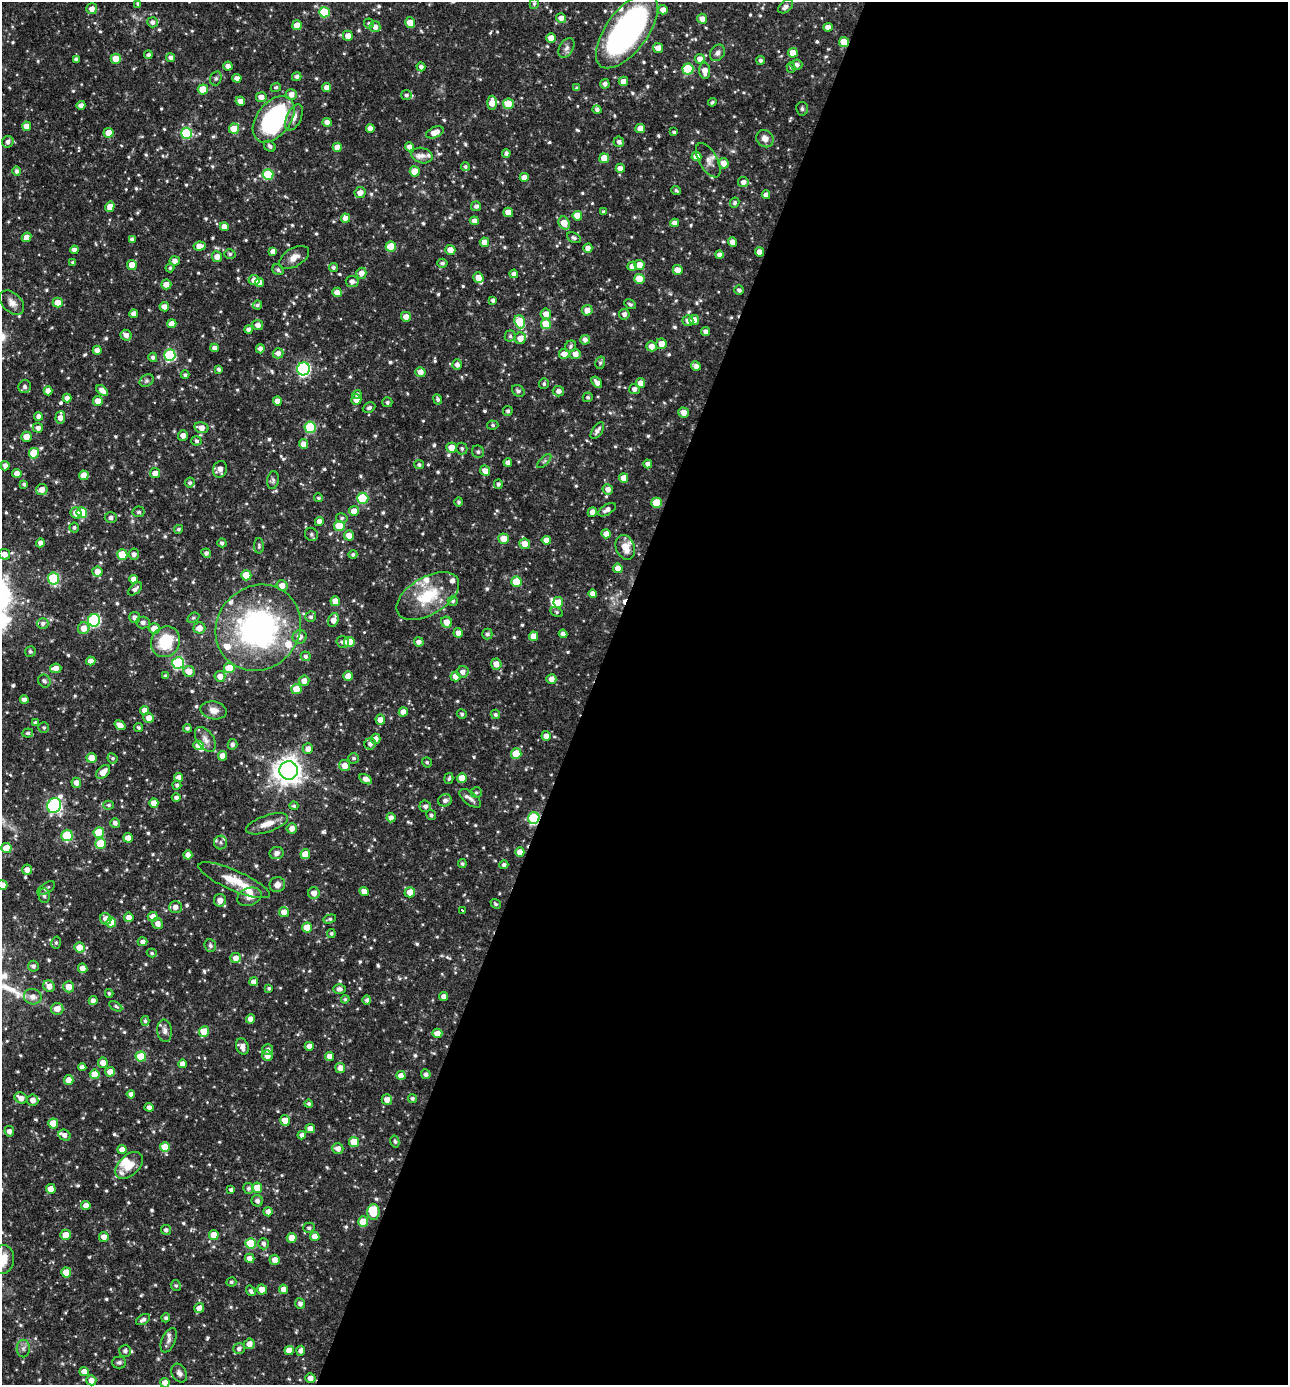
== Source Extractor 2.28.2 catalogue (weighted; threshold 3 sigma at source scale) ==
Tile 12 of 4 x 4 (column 4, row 3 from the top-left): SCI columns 4128-5413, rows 1385-2767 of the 5550 x 5536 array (HDU 1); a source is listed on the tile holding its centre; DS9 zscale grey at full resolution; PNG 1290 x 1387 px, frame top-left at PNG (2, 2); each listed source drawn as its Kron ellipse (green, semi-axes under 4 px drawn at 4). Shown black and unused: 54% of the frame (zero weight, under 3 of 4 exposures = <1% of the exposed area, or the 3 px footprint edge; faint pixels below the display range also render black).
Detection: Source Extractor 2.28.2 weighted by HDU 2 'WHT'; one run over the whole footprint, this tile lists its part. Background 0.0652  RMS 0.0036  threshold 0.0161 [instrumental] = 3 sigma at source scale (4.5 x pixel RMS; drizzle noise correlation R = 1.50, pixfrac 1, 0.05/0.05 arcsec/px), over >= 5 px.
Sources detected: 757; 1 too faint to see at this stretch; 3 inside a brighter object's white glare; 2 cosmic-ray / hot-pixel residue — neither listed nor drawn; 21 inside a brighter listed object's ellipse — not listed separately; of the other 730, all 500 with FLUX_AUTO >= 0.61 (the completeness limit of this list) listed and drawn (230 fainter detections not listed), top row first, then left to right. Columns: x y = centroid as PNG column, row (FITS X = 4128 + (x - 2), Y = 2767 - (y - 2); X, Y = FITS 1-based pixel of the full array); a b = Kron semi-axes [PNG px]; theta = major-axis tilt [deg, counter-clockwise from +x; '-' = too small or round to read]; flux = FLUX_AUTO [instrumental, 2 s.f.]
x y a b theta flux
138 4 4 4 - 0.69
534 4 5 4 - 0.61
786 7 8 5 37 1.5
92 9 5 5 - 2.2
663 10 5 4 - 2.4
324 12 5 5 - 15
561 18 5 5 - 2
702 19 5 5 - 2.3
153 22 5 5 - 1.2
369 23 5 5 - 0.81
410 23 5 4 - 4
297 25 5 5 - 4.1
375 27 5 5 - 2
828 27 5 4 - 2.2
627 31 44 20 54 110
348 36 5 5 - 2.7
551 38 5 4 - 3.3
844 42 5 5 - 9.4
566 48 11 6 60 1.5
658 48 5 5 - 2.5
717 53 9 6 56 1.4
793 53 5 5 - 4.2
148 55 4 4 - 0.96
171 58 4 4 - 1.3
77 59 4 4 - 1.4
116 59 5 5 - 5
700 59 5 5 - 2.3
761 60 4 4 - 0.83
796 65 6 5 - 1.5
228 66 4 4 - 1.6
421 67 4 4 - 1.2
791 67 5 4 - 0.61
688 69 5 5 - 19
705 71 8 5 -87 3
297 77 5 4 - 1
216 78 7 5 74 0.77
237 78 4 4 - 1.8
623 81 5 4 - 2.1
605 84 5 4 - 1.3
276 87 5 4 - 0.68
327 87 5 4 - 2.1
577 88 4 4 - 0.79
203 89 5 5 - 6.6
291 94 5 5 - 2.5
406 95 5 5 - 0.86
261 97 5 5 - 2.4
240 101 5 4 - 2.1
712 102 4 3 - 0.65
492 103 7 5 88 3.4
508 104 5 5 - 7.1
81 105 4 4 - 1.5
597 109 4 4 - 0.99
802 109 7 6 - 1
294 117 14 7 65 2.1
274 119 26 16 52 51
327 122 4 4 - 2.6
27 126 4 4 - 3.2
370 128 4 4 - 2.4
640 128 5 4 - 3
234 129 5 5 - 7.1
435 132 9 5 24 3.6
674 132 4 3 - 0.68
108 133 5 5 - 3.5
187 133 5 5 - 21
765 139 9 8 - 2.4
8 142 6 5 - 1.5
619 142 5 5 - 1.3
270 146 6 5 - 1
337 147 4 4 - 3.3
409 147 4 4 - 2.1
506 153 4 4 - 1
422 156 10 7 -16 1.7
696 157 5 4 - 3.6
604 158 5 5 - 5.6
708 160 19 9 -60 2.5
724 163 5 5 - 3
465 167 4 4 - 0.74
620 168 4 4 - 2.2
17 171 5 4 - 0.95
415 171 5 5 - 6
268 175 5 5 - 18
524 177 4 4 - 2.1
743 182 5 5 - 1.8
676 190 5 4 - 0.69
360 193 6 5 - 2.4
766 195 4 4 - 1.9
735 203 5 4 - 0.9
476 206 5 5 - 1.1
110 207 5 4 - 3.1
508 212 5 4 - 3.6
603 212 4 3 - 0.63
577 216 5 5 - 5.8
346 218 4 4 - 2.3
474 221 4 4 - 1.8
564 223 6 5 - 4.8
675 223 4 4 - 2.2
224 227 4 4 - 2.5
26 237 5 4 - 2.5
574 238 7 5 -26 0.94
132 239 4 3 - 0.89
484 242 4 4 - 3.1
732 242 4 4 - 2.5
200 246 6 4 7 3.2
391 247 5 5 - 8
588 248 4 4 - 2.3
74 250 4 4 - 1.6
450 250 5 5 - 3.2
273 252 4 4 - 2.2
759 252 4 4 - 2.5
230 254 5 5 - 0.7
719 255 4 4 - 1.5
217 257 5 5 - 2.3
294 257 16 9 30 3.1
175 261 5 4 - 2.1
73 262 3 3 - 0.68
442 263 5 4 - 0.87
132 265 5 4 - 3.6
639 265 5 5 - 4.1
632 266 5 4 - 2.1
333 267 4 4 - 0.87
170 268 4 4 - 0.64
278 270 6 5 - 0.79
678 270 5 5 - 3
361 273 5 5 - 2.7
514 274 4 4 - 1.4
478 277 5 5 - 3.7
640 279 5 5 - 7.2
254 280 5 5 - 2.4
352 281 6 5 - 1.6
259 282 4 4 - 2.1
166 284 5 5 - 2.7
739 290 5 4 - 1.1
337 292 5 4 - 2.8
493 300 4 4 - 0.84
12 303 14 9 -45 2.5
58 303 5 5 - 4.7
630 304 6 4 -27 0.73
257 305 4 4 - 0.77
164 307 5 4 - 2.4
587 310 5 5 - 2.6
134 314 4 4 - 2.1
546 314 5 5 - 2.5
624 314 5 5 - 1.4
406 317 5 5 - 2.5
694 320 5 5 - 2.8
688 321 5 5 - 1.7
520 322 6 5 - 12
172 324 4 4 - 2.5
546 324 5 5 - 9.2
258 325 5 5 - 1.9
249 329 4 4 - 1.4
706 332 4 4 - 1.6
126 335 6 5 - 2
510 336 5 5 - 0.62
520 338 6 5 - 3.1
585 340 5 4 - 1.5
661 344 5 5 - 3.6
571 346 6 5 - 0.79
651 346 5 5 - 3.1
215 348 4 4 - 1.5
260 349 4 4 - 1.4
97 350 4 4 - 2.1
278 353 5 5 - 1.8
564 354 5 5 - 3
575 354 5 5 - 2.8
170 355 6 5 - 32
153 357 5 4 - 1
600 363 6 5 - 0.71
457 364 5 4 - 1.6
696 366 5 4 - 1.8
219 369 4 4 - 0.9
303 369 6 6 - 60
420 372 5 5 - 2.6
185 375 4 4 - 0.72
147 381 7 5 34 0.78
597 382 6 4 -53 1.9
640 383 5 4 - 2.7
544 384 5 5 - 0.73
25 387 7 6 - 1
634 389 5 5 - 1.6
102 390 7 4 -41 2.5
48 391 4 4 - 2.7
518 391 7 5 -38 0.97
558 391 5 5 - 1.7
357 394 5 4 - 0.93
588 397 5 4 - 0.64
67 398 4 4 - 1.7
356 399 5 5 - 3.2
438 399 5 4 - 0.8
98 401 5 5 - 3.2
277 401 4 4 - 3
387 402 5 5 - 0.79
369 408 6 5 - 1
508 411 5 4 - 0.91
683 412 5 5 - 2.5
38 416 4 4 - 1.6
60 417 6 4 86 2.5
493 425 6 4 -4 0.67
310 427 6 5 - 21
38 428 5 4 - 1.7
201 428 7 5 -13 2.7
597 431 9 5 56 1.5
183 435 5 5 - 1.8
26 437 5 5 - 3.1
196 441 5 4 - 0.69
303 444 5 4 - 2.6
451 448 5 5 - 4.5
462 448 6 5 - 0.75
478 452 6 6 - 0.87
34 453 5 5 - 10
544 461 9 3 45 0.64
508 463 4 4 - 1.7
648 464 4 4 - 1.6
419 465 5 4 - 0.77
5 466 4 4 - 1.5
220 469 8 7 - 2.4
485 471 5 5 - 2.3
17 473 4 4 - 2.2
155 473 5 5 - 2.5
84 475 5 5 - 4.4
624 478 5 4 - 3.8
273 480 9 5 81 0.96
190 483 5 5 - 0.83
24 484 4 4 - 0.8
498 484 5 4 - 0.82
42 489 6 5 - 2.5
608 489 5 5 - 2
319 498 4 4 - 0.65
363 498 5 5 - 18
459 502 5 4 - 0.81
657 503 5 5 - 8.8
607 510 10 5 31 1.8
354 511 5 5 - 3
139 512 6 5 - 0.68
592 512 5 4 - 2.4
76 513 6 5 - 3.5
82 513 5 5 - 14
111 517 6 5 - 1.1
342 518 6 4 -12 0.68
319 521 4 4 - 2.3
339 526 5 5 - 10
74 527 5 5 - 0.74
179 529 4 4 - 0.67
311 534 7 6 - 0.94
606 534 5 4 - 2.3
349 535 5 5 - 3.1
503 539 5 5 - 5.1
546 540 4 4 - 2.6
40 543 4 4 - 1.7
222 543 4 4 - 0.95
525 544 5 5 - 3.2
259 546 8 5 -89 0.65
625 547 13 9 -70 4.5
206 553 5 4 - 1.1
4 554 6 5 - 2.2
122 554 5 5 - 9.2
134 554 5 5 - 1.5
353 554 4 4 - 0.84
618 568 5 4 - 3.2
97 572 5 5 - 3.3
246 575 5 5 - 8.5
53 578 6 5 - 23
134 579 4 4 - 2.3
516 582 5 5 - 8.6
282 585 5 5 - 2.8
135 589 8 5 41 1.3
593 593 4 4 - 2.5
428 596 35 19 31 17
335 601 5 5 - 4.2
453 601 5 5 - 0.75
558 602 5 5 - 5.8
557 612 6 4 -28 0.62
311 617 5 5 - 0.9
135 618 5 5 - 1.5
193 618 6 4 29 0.63
94 620 6 6 - 41
333 620 7 5 71 2.8
447 622 6 5 - 3.6
43 623 6 5 - 1.1
143 623 7 6 - 1.3
84 628 6 5 - 3.4
154 628 5 5 - 3.8
199 628 6 5 - 3.1
258 628 45 41 48 84
458 633 5 4 - 2.1
487 634 5 5 - 0.9
563 634 4 4 - 1.7
534 636 5 4 - 3.9
300 637 7 6 - 2.2
166 642 16 14 60 14
343 642 6 6 - 1.2
349 642 5 5 - 8.2
419 642 5 4 - 1.6
30 651 5 5 - 0.77
306 656 5 4 - 1.1
91 661 4 4 - 2.3
178 663 6 6 - 37
496 664 5 5 - 2.9
56 668 5 4 - 2.7
229 668 5 5 - 9.2
189 671 6 5 - 3.6
463 672 6 6 - 1.9
165 676 4 3 - 0.62
220 676 5 5 - 2.7
348 676 4 4 - 4
455 676 5 5 - 2.9
551 679 5 5 - 2.4
44 681 7 6 - 1.1
304 681 5 5 - 2.7
296 689 5 5 - 6.7
24 700 4 4 - 1.6
144 710 4 4 - 2.1
214 710 13 9 -10 2.5
403 712 4 4 - 2.4
462 714 5 4 - 0.66
495 714 5 4 - 0.86
149 718 5 5 - 2.6
380 720 5 5 - 2.3
35 723 4 4 - 1.1
120 725 6 4 -36 2.9
44 728 5 5 - 0.65
139 728 4 3 - 0.66
187 728 4 4 - 0.93
28 733 5 4 - 0.8
546 736 5 4 - 2.1
205 739 14 8 -56 2.2
375 739 5 5 - 2.1
232 744 5 5 - 1
370 744 6 5 - 1.4
198 745 5 4 - 3.7
308 749 5 5 - 2.2
516 754 5 5 - 8.9
222 756 5 4 - 3.4
91 758 5 5 - 3.5
112 758 5 5 - 0.67
354 758 5 5 - 0.77
427 762 5 4 - 0.63
345 765 5 5 - 3.2
289 770 9 9 - 340
103 772 8 5 47 3.7
179 778 4 4 - 2.7
449 778 5 4 - 0.68
462 778 5 5 - 4.5
366 779 7 4 -31 2.1
76 783 5 5 - 2.3
177 785 4 4 - 0.85
476 792 5 5 - 0.69
176 798 4 4 - 1.1
470 798 13 6 -39 1.6
445 800 7 6 - 1.4
154 803 5 4 - 2.8
109 805 5 4 - 0.62
54 806 7 6 - 61
294 806 4 4 - 0.61
425 806 6 5 - 1.3
431 815 5 5 - 0.81
391 818 4 4 - 1.8
534 818 6 5 - 35
115 823 5 4 - 1.2
267 824 22 8 19 4.1
292 828 5 5 - 2.4
99 833 5 5 - 13
67 835 6 5 - 17
128 838 5 5 - 3
220 842 7 6 - 1
101 844 5 5 - 11
6 848 5 5 - 5.8
520 852 5 4 - 3.1
276 853 7 6 - 1.5
305 854 5 5 - 4.9
188 855 4 4 - 2.2
462 864 4 4 - 0.68
504 865 4 4 - 1.1
27 870 5 5 - 2.3
234 880 38 10 -23 8
2 885 5 5 - 2.5
277 885 8 7 - 2.1
46 888 10 5 33 1
364 891 5 4 - 2.7
410 892 5 5 - 3
314 893 6 5 - 2.6
44 896 7 5 -88 0.93
249 897 13 8 21 2.4
220 900 6 6 - 2.7
496 904 5 4 - 0.61
175 907 6 6 - 2.2
462 910 3 3 - 0.84
284 912 5 5 - 2.5
129 917 5 4 - 2.3
153 917 5 5 - 2.7
106 919 6 5 - 2.9
330 919 6 4 18 0.73
111 922 5 5 - 4.8
158 924 5 5 - 2
307 928 5 5 - 6.5
331 933 4 4 - 0.7
143 942 5 4 - 1.4
56 943 6 5 - 0.62
210 945 6 5 - 1
79 947 5 5 - 4.8
152 953 5 4 - 0.61
236 958 5 5 - 2.5
33 966 5 5 - 1.1
83 968 5 4 - 2.5
254 982 4 4 - 2
49 986 6 5 - 2.7
69 987 5 5 - 3.2
269 988 3 3 - 0.68
339 989 6 5 - 1.5
109 993 4 3 - 0.63
444 996 4 4 - 2.1
33 997 9 7 -12 2.4
345 999 4 4 - 0.63
93 1000 4 4 - 1.7
367 1000 5 4 - 0.97
116 1006 7 4 -32 0.61
57 1009 6 6 - 3.4
250 1019 4 4 - 2.1
145 1021 5 4 - 0.61
165 1031 11 7 -84 1.8
204 1032 5 5 - 8.2
437 1033 5 4 - 3
242 1046 8 6 -71 2.2
309 1046 4 4 - 2.4
268 1049 5 5 - 1.3
267 1055 5 5 - 2.7
141 1056 5 5 - 10
330 1056 4 4 - 2.3
103 1063 5 5 - 2.5
182 1064 4 4 - 2.4
82 1067 4 4 - 1.6
340 1068 5 5 - 2.5
110 1072 5 5 - 2.9
95 1074 5 5 - 6.8
426 1074 5 5 - 1.2
401 1075 4 4 - 2.6
69 1080 5 4 - 3.1
131 1094 4 4 - 1.4
21 1098 7 5 -29 2.5
412 1098 4 4 - 0.79
33 1100 5 5 - 2.4
387 1100 5 5 - 2.3
309 1104 4 4 - 0.67
149 1107 4 4 - 1.4
285 1120 5 5 - 3.6
53 1124 5 5 - 7
310 1129 5 4 - 2.4
9 1131 5 5 - 1.8
65 1135 6 5 - 1.6
302 1135 4 4 - 1.7
395 1141 6 4 -77 0.71
354 1142 5 5 - 6
165 1147 5 5 - 7.5
338 1148 5 5 - 2
122 1149 4 4 - 2.3
129 1165 16 10 43 4.9
248 1188 5 5 - 0.86
257 1188 5 5 - 4.7
51 1189 5 5 - 4.5
231 1190 3 3 - 0.88
257 1201 6 5 - 1.2
86 1206 5 4 - 2.4
268 1212 4 4 - 1.9
373 1212 7 6 - 9.4
363 1222 5 5 - 6.8
309 1228 5 5 - 0.85
166 1230 5 5 - 0.97
66 1235 5 5 - 3.7
214 1235 5 5 - 5.2
315 1236 5 4 - 2.9
104 1237 5 5 - 2.2
292 1238 5 5 - 4.6
251 1243 5 5 - 12
264 1244 6 5 - 1.1
250 1258 5 4 - 2.3
3 1259 14 11 84 6.5
275 1260 5 5 - 2.7
66 1272 5 5 - 7
231 1282 5 4 - 0.7
176 1285 5 5 - 0.62
262 1289 5 5 - 2.8
284 1289 5 4 - 2.4
251 1291 5 4 - 0.93
300 1303 5 5 - 1.3
199 1308 5 5 - 2.7
166 1318 4 4 - 0.91
143 1320 7 4 29 1.2
169 1340 13 7 67 1.7
249 1344 5 5 - 2.5
23 1348 9 6 89 1.2
239 1348 6 5 - 1.1
289 1350 4 4 - 3.1
125 1351 6 6 - 1.2
301 1351 5 4 - 1.4
119 1362 7 6 - 0.88
84 1372 5 4 - 2.8
179 1373 10 7 -61 1.3
310 1378 5 4 - 2.2
91 1380 5 5 - 2.3
165 1383 5 4 - 3.5
Overlapping masked pixels (flux is a lower limit): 3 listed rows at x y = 844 42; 428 596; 534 818
Isophote crosses this tile's border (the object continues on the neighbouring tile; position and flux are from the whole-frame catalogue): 3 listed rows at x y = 2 885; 3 1259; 165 1383